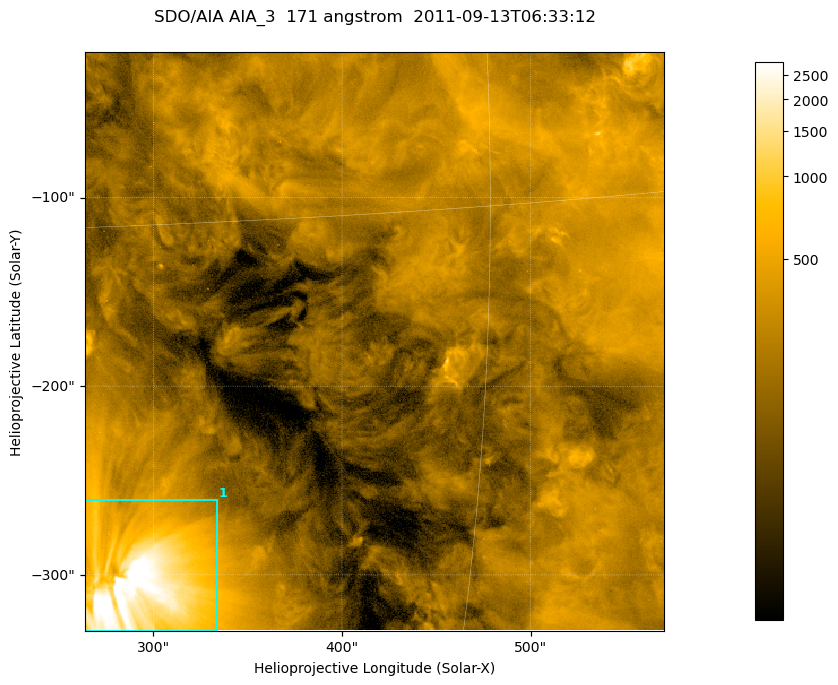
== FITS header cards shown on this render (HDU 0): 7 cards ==
TELESCOP= 'SDO/AIA '
INSTRUME= 'AIA_3   '
WAVELNTH=                  171
WAVEUNIT= 'angstrom'
DATE-OBS= '2011-09-13T06:33:12.34'
CTYPE1  = 'HPLN-TAN'
CTYPE2  = 'HPLT-TAN'

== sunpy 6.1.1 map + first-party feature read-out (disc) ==
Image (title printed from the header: SDO/AIA AIA_3  171 angstrom  2011-09-13T06:33:12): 512 x 512 px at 0.599 arcsec/px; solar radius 953 arcsec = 1590 px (partial field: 3.3% of the solar disc is inside the frame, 100% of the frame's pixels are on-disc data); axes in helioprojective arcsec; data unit not stated in the header (colour bar unlabelled)
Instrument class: DISC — disc imager (sunpy class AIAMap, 171 A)
Bright regions (active regions / flare kernels): reference = the on-disc median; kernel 5 px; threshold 5 sigma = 569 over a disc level ~230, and >= 1.15x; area >= 262 px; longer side >= 6 px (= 3.6 arcsec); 1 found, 1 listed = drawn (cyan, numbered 1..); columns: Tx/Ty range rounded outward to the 2 arcsec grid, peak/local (2 s.f.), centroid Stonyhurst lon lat
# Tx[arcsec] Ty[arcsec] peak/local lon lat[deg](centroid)
1 264..334 -330..-260 18 +18 -12